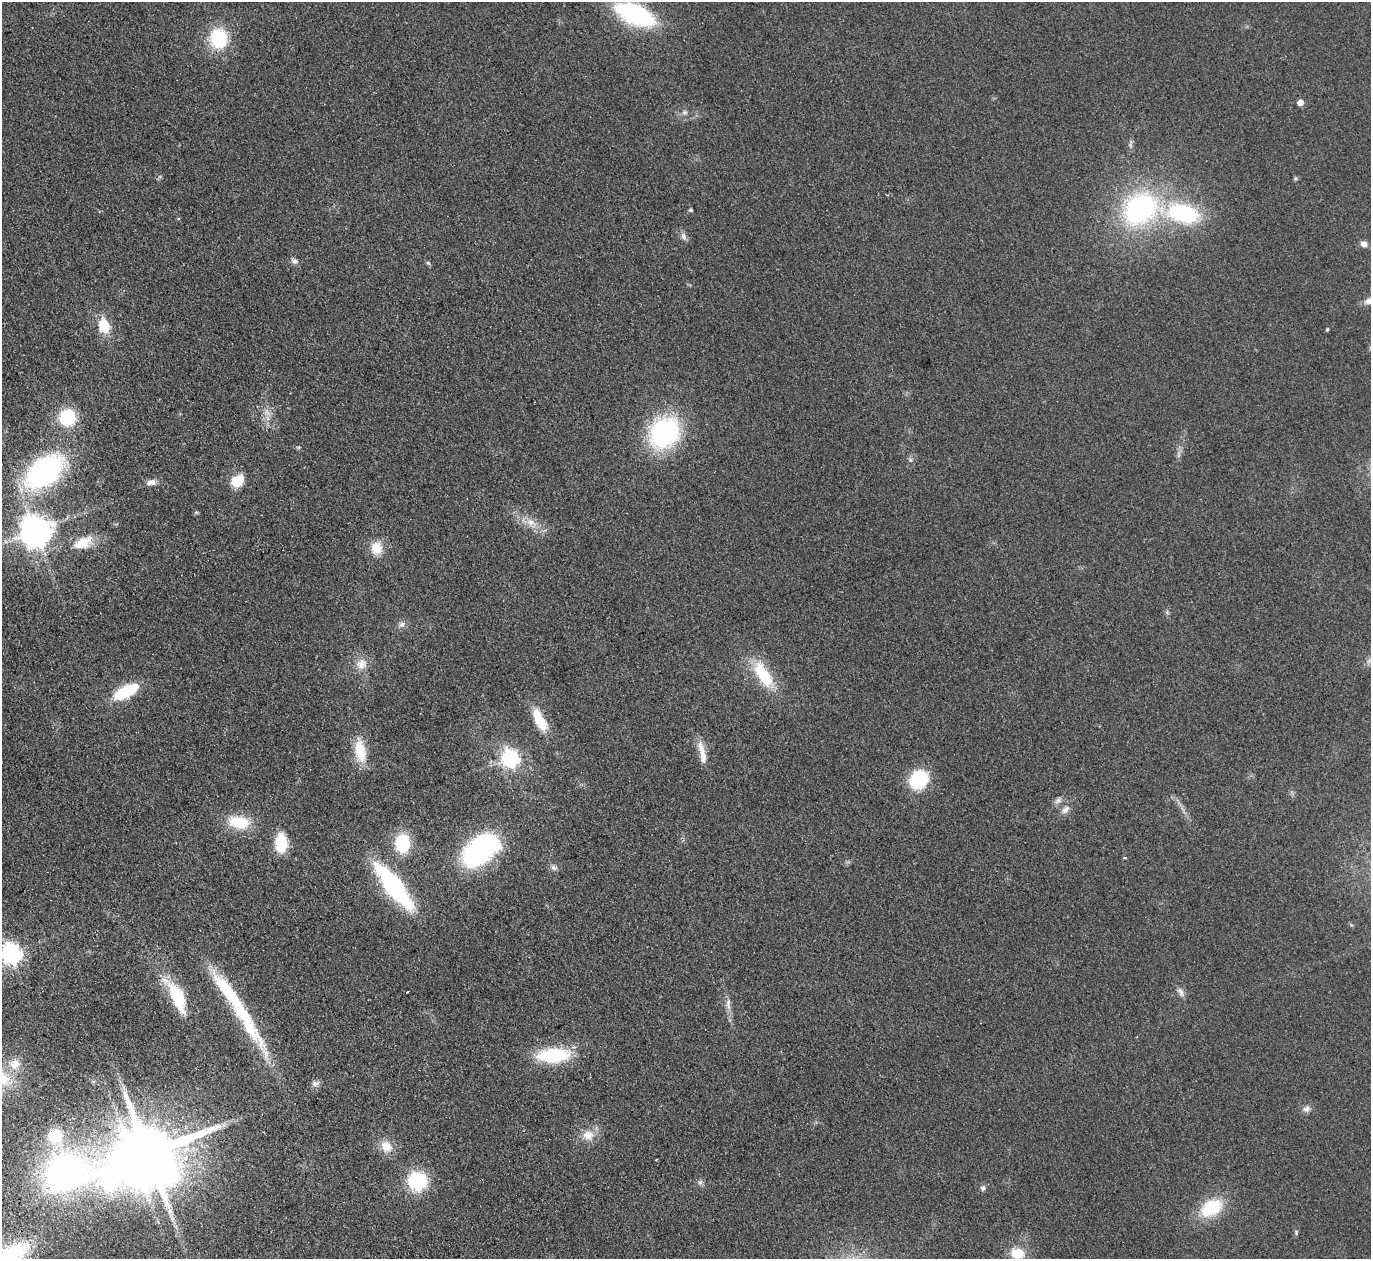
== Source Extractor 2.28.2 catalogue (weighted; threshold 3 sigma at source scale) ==
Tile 7 of 4 x 4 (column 3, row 2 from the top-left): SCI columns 2793-4161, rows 2819-4075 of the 5585 x 5508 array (HDU 1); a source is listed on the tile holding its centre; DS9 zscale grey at full resolution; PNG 1373 x 1261 px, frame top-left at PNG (2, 2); no overlay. Shown black and unused: <1% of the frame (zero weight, under 2 of 3 exposures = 3% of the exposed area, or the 3 px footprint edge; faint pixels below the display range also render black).
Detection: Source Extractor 2.28.2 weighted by HDU 2 'WHT'; one run over the whole footprint, this tile lists its part. Background 0.0914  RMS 0.01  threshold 0.0452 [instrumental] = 3 sigma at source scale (4.5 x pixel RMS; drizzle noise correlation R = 1.50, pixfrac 1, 0.05/0.05 arcsec/px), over >= 5 px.
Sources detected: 71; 2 inside a brighter object's white glare — not listed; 4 inside a brighter listed object's ellipse — not listed separately; the other 65 listed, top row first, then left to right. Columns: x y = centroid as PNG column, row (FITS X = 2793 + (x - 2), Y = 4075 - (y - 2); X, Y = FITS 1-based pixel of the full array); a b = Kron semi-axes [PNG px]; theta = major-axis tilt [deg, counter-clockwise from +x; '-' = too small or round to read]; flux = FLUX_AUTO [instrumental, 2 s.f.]
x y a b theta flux
635 14 29 14 -24 180
218 38 19 16 -84 57
1300 103 5 5 - 8.8
684 112 8 6 0 2.7
1140 209 44 34 30 180
691 210 4 4 - 1.7
1184 213 32 18 -16 99
683 236 11 7 -65 4
1364 244 7 6 - 5.4
294 261 8 7 - 3.1
428 263 6 5 - 1.6
1370 301 17 9 14 8.3
104 326 16 12 -74 24
1327 330 4 3 - 1.4
67 417 13 12 - 60
267 418 7 4 -71 3
664 433 28 24 50 150
299 447 6 4 12 1.2
910 460 6 5 - 1.9
45 472 37 23 38 210
237 481 12 10 42 26
151 482 12 7 8 5.8
531 522 17 9 -31 12
36 531 9 9 - 1900
83 543 29 15 25 23
377 548 17 14 87 17
402 624 10 7 32 4
361 664 16 14 31 12
763 674 36 15 -59 43
126 691 24 10 28 52
539 719 27 11 -61 30
360 751 29 13 -81 27
703 756 29 8 -85 13
510 758 7 7 - 330
918 779 20 17 56 49
1058 800 11 7 41 4
1065 809 13 8 47 5.8
239 822 25 15 -10 34
281 843 18 11 -88 35
403 843 15 12 -89 55
479 851 26 20 39 180
1125 858 4 3 - 1.9
554 867 9 7 -22 3.6
393 886 36 11 -52 210
11 954 8 7 - 550
228 990 123 16 -56 84
407 992 3 3 - 2.4
1181 992 15 6 -59 4.6
177 996 36 12 -63 56
728 1004 17 6 -88 5.9
553 1055 30 13 4 71
15 1064 17 15 -15 16
315 1083 11 7 16 3.8
1306 1109 10 8 23 4.6
588 1135 17 14 -11 13
386 1146 16 14 -53 14
148 1153 17 14 0 9200
657 1159 3 2 - 0.75
66 1172 198 80 2 670
417 1181 15 14 - 76
700 1182 7 6 - 2.5
983 1188 8 7 - 2.5
1211 1208 24 16 30 48
1296 1232 7 4 -81 1.5
1017 1253 17 13 -11 20
Overlapping masked pixels (flux is a lower limit): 1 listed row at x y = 66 1172
Isophote crosses this tile's border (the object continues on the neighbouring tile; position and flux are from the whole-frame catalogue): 4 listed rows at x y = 635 14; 1370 301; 11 954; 66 1172